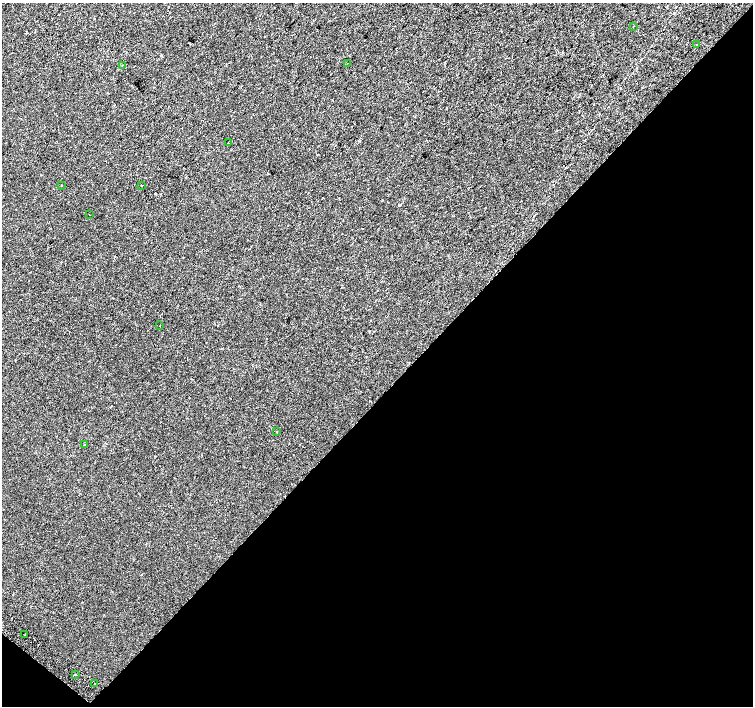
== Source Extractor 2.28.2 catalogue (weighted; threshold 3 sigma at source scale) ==
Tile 15 of 4 x 4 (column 3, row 4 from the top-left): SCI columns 3042-4543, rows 266-1672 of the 6074 x 6092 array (HDU 1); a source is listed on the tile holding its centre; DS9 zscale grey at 2 x 2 block average (1 PNG px = mean of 2 x 2 image px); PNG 755 x 708 px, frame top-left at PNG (2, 3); each listed source drawn as its Kron ellipse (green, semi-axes under 4 px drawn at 4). Shown black and unused: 45% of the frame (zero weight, under 2 of 3 exposures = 2% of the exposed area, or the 3 px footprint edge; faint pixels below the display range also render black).
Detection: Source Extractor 2.28.2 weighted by HDU 2 'WHT'; one run over the whole footprint, this tile lists its part. Background -1.84e-04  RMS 0.0035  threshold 0.0158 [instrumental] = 3 sigma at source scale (4.5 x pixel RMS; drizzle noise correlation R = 1.50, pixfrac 1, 0.0396/0.0396 arcsec/px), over >= 5 px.
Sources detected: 16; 2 cosmic-ray / hot-pixel residue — neither listed nor drawn; the other 14 listed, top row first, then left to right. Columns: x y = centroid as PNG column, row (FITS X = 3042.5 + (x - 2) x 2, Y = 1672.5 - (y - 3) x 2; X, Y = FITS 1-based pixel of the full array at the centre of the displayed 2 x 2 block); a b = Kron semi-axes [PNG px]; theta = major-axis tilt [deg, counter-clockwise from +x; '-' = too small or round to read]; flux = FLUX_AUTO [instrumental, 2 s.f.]
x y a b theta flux
633 26 2 2 - 0.35
696 44 2 2 - 1.7
347 63 2 2 - 0.29
122 65 2 2 - 0.36
228 143 2 2 - 0.38
61 185 2 2 - 0.77
141 185 2 2 - 1.1
89 215 2 2 - 0.21
160 326 2 2 - 0.67
277 432 2 2 - 0.34
85 445 2 2 - 0.32
25 635 2 2 - 1.6
75 674 2 2 - 1.1
95 684 2 2 - 0.35
Diffuse or blended objects may show on this block-average render without a row.